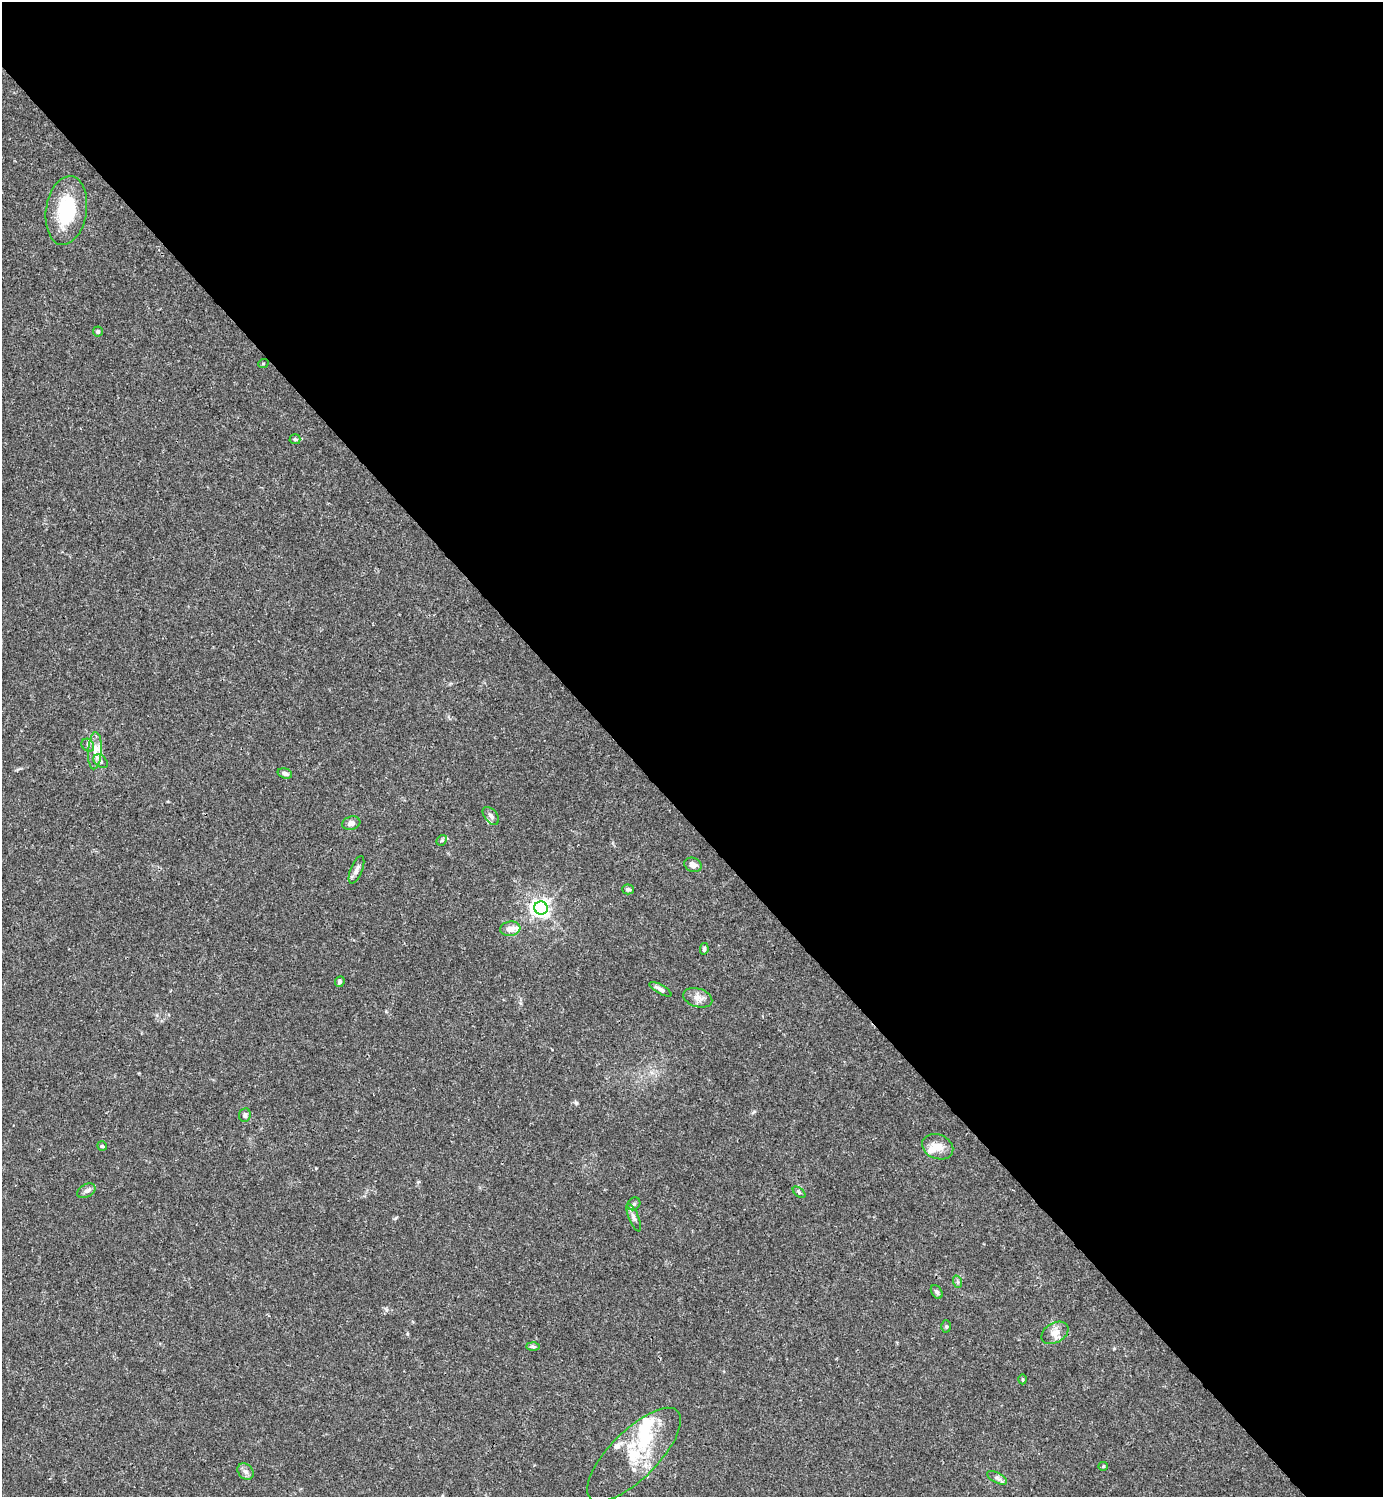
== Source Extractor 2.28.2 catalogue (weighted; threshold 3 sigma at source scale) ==
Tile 8 of 4 x 4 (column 4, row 2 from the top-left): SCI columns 4444-5824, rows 2990-4484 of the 5981 x 5982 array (HDU 1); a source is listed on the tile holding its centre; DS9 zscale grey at full resolution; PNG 1385 x 1499 px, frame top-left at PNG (2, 2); each listed source drawn as its Kron ellipse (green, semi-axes under 4 px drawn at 4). Shown black and unused: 55% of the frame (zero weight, under 3 of 4 exposures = <1% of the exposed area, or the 3 px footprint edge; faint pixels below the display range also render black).
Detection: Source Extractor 2.28.2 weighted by HDU 2 'WHT'; one run over the whole footprint, this tile lists its part. Background 0.0151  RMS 0.0022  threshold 0.00971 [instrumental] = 3 sigma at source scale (4.5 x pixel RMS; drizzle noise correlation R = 1.50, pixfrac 1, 0.05/0.05 arcsec/px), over >= 5 px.
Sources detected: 44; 1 inside a brighter object's white glare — neither listed nor drawn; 6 inside a brighter listed object's ellipse — not listed separately; the other 37 listed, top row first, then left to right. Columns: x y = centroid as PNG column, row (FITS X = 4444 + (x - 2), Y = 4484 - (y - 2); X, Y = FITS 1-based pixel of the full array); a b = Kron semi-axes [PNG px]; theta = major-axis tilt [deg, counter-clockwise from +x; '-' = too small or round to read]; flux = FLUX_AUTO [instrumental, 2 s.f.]
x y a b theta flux
66 210 35 20 81 13
98 332 5 5 - 0.37
263 364 5 3 - 0.2
295 439 5 5 - 0.34
88 745 7 5 -47 0.55
95 751 19 6 87 1.9
101 761 8 5 -42 0.66
285 773 7 5 -18 0.73
491 816 10 6 -51 0.86
351 823 9 6 15 1.1
442 840 6 4 43 0.31
693 865 9 7 -22 1.2
356 870 15 6 68 0.95
628 889 6 5 - 0.45
541 908 7 6 - 100
510 929 10 7 8 1.8
704 949 5 4 - 0.4
340 982 5 4 - 0.41
660 989 12 4 -30 0.89
698 998 15 9 -17 1.7
245 1115 7 6 - 0.66
102 1146 5 4 - 0.3
938 1147 16 12 -22 2.4
86 1191 10 6 29 0.77
799 1192 7 4 -39 0.36
634 1204 7 5 45 0.49
634 1217 15 5 -67 0.84
958 1282 6 4 -71 0.36
937 1292 7 5 -56 0.57
946 1326 6 5 - 0.37
1055 1333 14 10 31 1.8
533 1346 6 4 -1 0.43
1023 1379 5 3 - 0.23
634 1455 62 24 45 12
1103 1466 5 4 - 0.26
245 1472 9 7 -44 0.89
997 1478 11 5 -27 0.67
Unlisted compact peaks at least as high as the median listed source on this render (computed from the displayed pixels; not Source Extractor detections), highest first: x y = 576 1103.